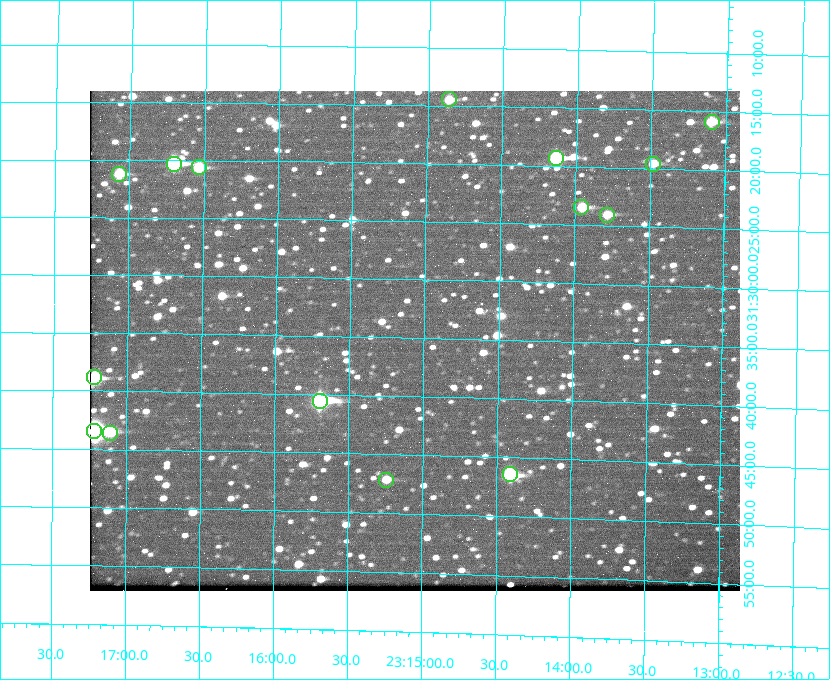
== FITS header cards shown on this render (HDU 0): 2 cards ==
NAXIS1  =                  650 / Width of table row in bytes
NAXIS2  =                  500 / Number of rows in table

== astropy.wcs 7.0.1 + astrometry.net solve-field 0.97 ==
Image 650 x 500 px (HDU 0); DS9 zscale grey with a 90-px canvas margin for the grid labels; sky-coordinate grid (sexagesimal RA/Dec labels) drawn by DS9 from the SOLVED WCS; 15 Tycho-2 reference stars matched to detected sources circled (green)
Header WCS: none
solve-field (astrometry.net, Tycho-2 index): SOLVED blind (the file carries no WCS)
Solved WCS: RA---TAN-SIP/DEC--TAN-SIP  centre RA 23:15:04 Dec +31:35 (348.77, +31.59 deg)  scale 5.16 arcsec/px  FOV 55.9' x 42.8'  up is +179 deg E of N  parity flipped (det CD > 0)
(file carries no celestial WCS; the grid is the blind solution)
Tycho-2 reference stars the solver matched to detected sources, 15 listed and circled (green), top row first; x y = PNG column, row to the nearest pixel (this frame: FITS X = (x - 90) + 1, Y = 500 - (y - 91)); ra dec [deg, ICRS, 3 dp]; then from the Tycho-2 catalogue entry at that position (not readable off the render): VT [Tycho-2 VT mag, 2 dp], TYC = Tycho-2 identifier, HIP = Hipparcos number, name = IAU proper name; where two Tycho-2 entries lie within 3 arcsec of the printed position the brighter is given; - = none
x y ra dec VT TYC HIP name
449 99 348.716 +31.241 10.71 2751-1879-1 - -
712 122 348.274 +31.265 10.04 2751-1349-1 - -
556 158 348.533 +31.321 8.95 2751-241-1 - -
174 164 349.176 +31.338 8.87 2752-38-1 - -
653 164 348.371 +31.327 10.64 2751-1121-1 - -
199 167 349.134 +31.344 10.32 2752-30-1 - -
119 174 349.268 +31.354 10.15 2752-13-1 - -
581 207 348.489 +31.392 10.19 2751-871-1 - -
607 215 348.446 +31.401 10.83 2751-661-1 - -
94 377 349.305 +31.647 9.68 2752-19-1 - -
320 401 348.924 +31.676 7.66 2752-472-1 114838 -
94 431 349.304 +31.724 8.18 2752-1095-1 114975 -
110 433 349.277 +31.726 11.07 2752-324-1 - -
510 474 348.603 +31.774 10.34 2751-877-1 - -
386 480 348.810 +31.787 10.96 2752-75-1 - -